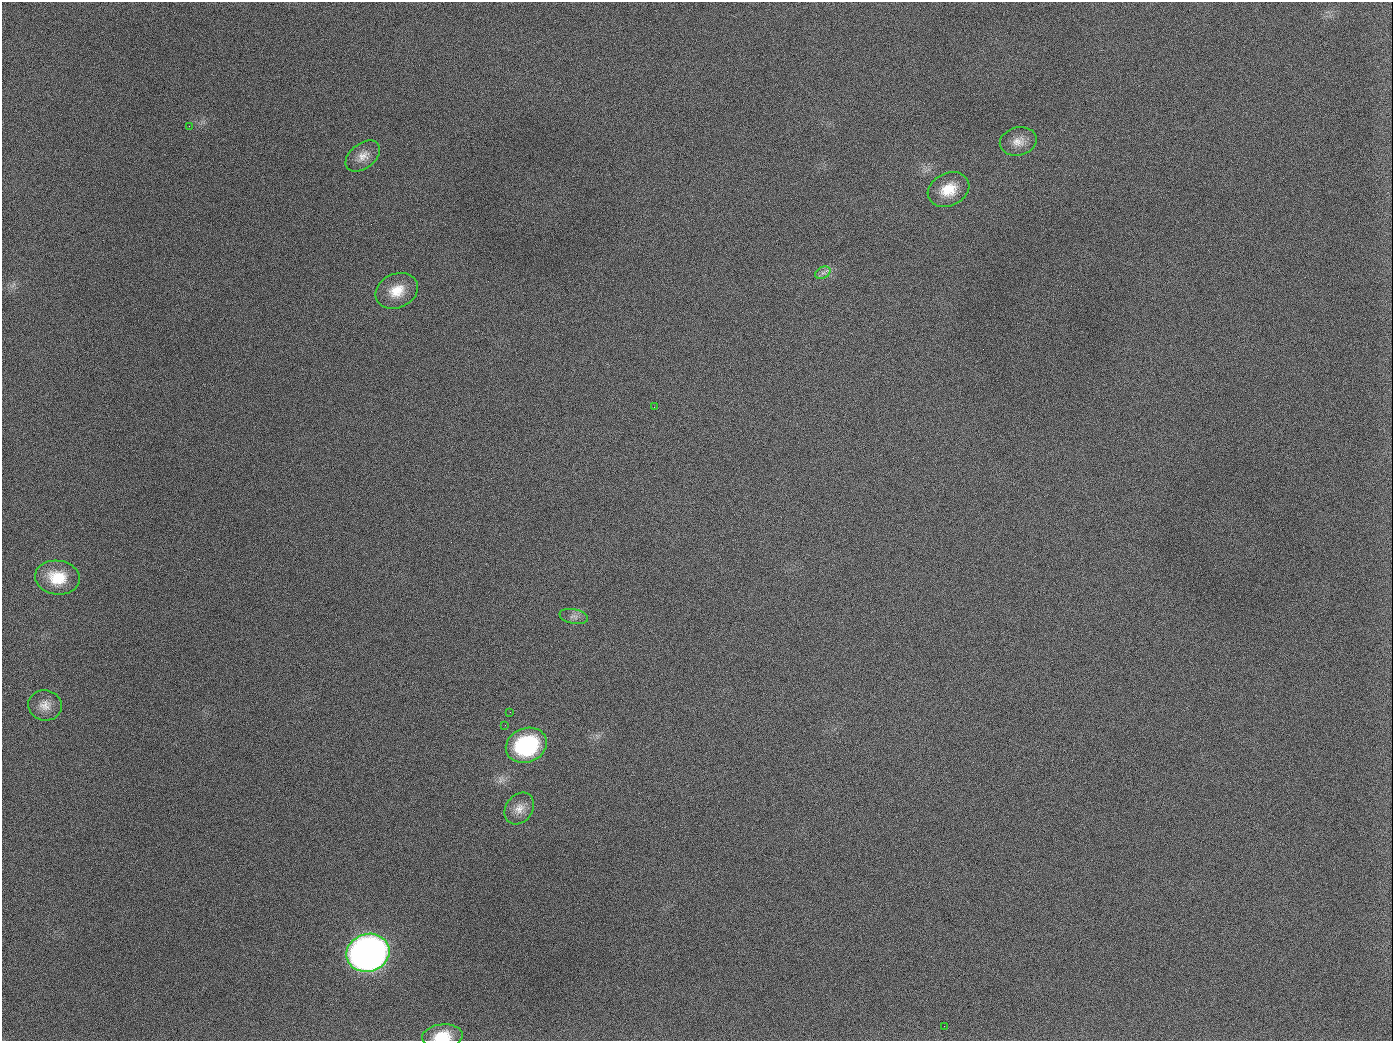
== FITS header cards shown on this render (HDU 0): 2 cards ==
NAXIS1  =                 1391
NAXIS2  =                 1039

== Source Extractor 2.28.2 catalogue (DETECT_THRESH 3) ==
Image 1391 x 1039 px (HDU 0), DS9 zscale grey, 1 PNG px = 1 image px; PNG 1395 x 1043 px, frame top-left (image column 1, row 1039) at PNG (2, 2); each listed source drawn as its Kron ellipse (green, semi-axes under 4 px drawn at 4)
Background 1700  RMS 74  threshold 223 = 3 sigma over >= 5 px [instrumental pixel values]
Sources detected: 17; all 17 listed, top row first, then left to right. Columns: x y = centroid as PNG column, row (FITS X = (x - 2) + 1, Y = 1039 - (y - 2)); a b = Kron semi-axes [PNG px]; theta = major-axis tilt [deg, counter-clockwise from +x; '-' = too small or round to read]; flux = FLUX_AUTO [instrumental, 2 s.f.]
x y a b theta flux
189 126 3 2 - 7.6e+03
1018 141 19 14 13 6.0e+04
363 156 19 12 38 5.5e+04
949 190 22 16 26 1.2e+05
823 273 8 5 28 1.9e+04
397 291 22 17 25 1.1e+05
654 407 3 2 - 4.0e+03
57 578 22 17 -7 1.6e+05
574 616 14 7 -11 2.5e+04
45 705 17 15 -16 5.7e+04
510 712 2 2 - 2.7e+03
505 725 2 2 - 3.1e+03
526 745 21 17 22 5.3e+05
519 808 17 13 52 5.6e+04
368 953 22 19 18 3.8e+06
944 1026 2 2 - 5.5e+03
442 1036 20 12 6 1.3e+05
At the frame edge (FLAGS 8, measured only in part): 1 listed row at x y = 442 1036